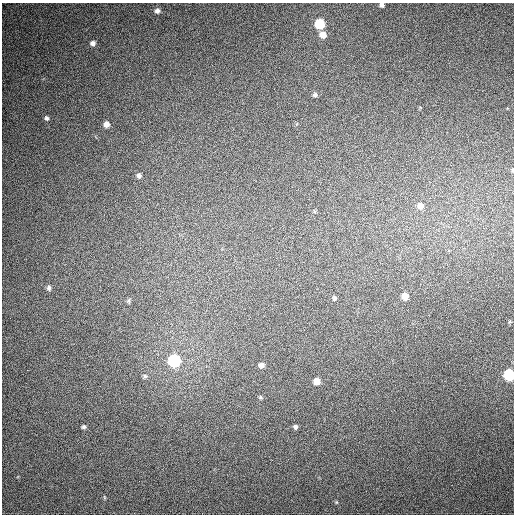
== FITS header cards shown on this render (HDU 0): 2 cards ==
NAXIS1  =                  512
NAXIS2  =                  512

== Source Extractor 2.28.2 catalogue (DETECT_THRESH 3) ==
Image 512 x 512 px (HDU 0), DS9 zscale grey, 1 PNG px = 1 image px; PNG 516 x 516 px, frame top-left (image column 1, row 512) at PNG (2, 3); no overlay
Background 430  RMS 11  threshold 34.5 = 3 sigma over >= 5 px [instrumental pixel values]
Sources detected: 25; all 25 listed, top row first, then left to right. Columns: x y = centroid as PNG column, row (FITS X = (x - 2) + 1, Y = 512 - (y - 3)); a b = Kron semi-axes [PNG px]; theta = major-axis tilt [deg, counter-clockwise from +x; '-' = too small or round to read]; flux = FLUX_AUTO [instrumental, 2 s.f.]
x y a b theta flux
381 5 5 4 - 2200
157 11 7 6 - 2800
319 24 6 6 - 45000
323 35 6 6 - 8200
93 43 6 6 - 2800
315 95 6 6 - 1800
46 118 7 5 -70 1800
106 124 6 6 - 4500
512 170 4 3 - 840
139 176 7 6 - 2400
420 206 8 8 - 4600
49 288 7 6 - 2100
405 296 6 6 - 7100
334 298 6 4 -62 1400
129 301 6 5 - 1300
174 361 7 7 - 130000
261 365 6 4 18 2300
509 375 6 6 - 92000
144 376 7 6 - 1900
317 381 6 6 - 7600
260 397 6 5 - 1000
83 427 5 4 - 1500
295 427 5 5 - 1800
104 497 6 3 -71 650
336 502 6 3 -71 750
At the frame edge (FLAGS 8, measured only in part): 3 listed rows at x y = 381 5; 512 170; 509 375